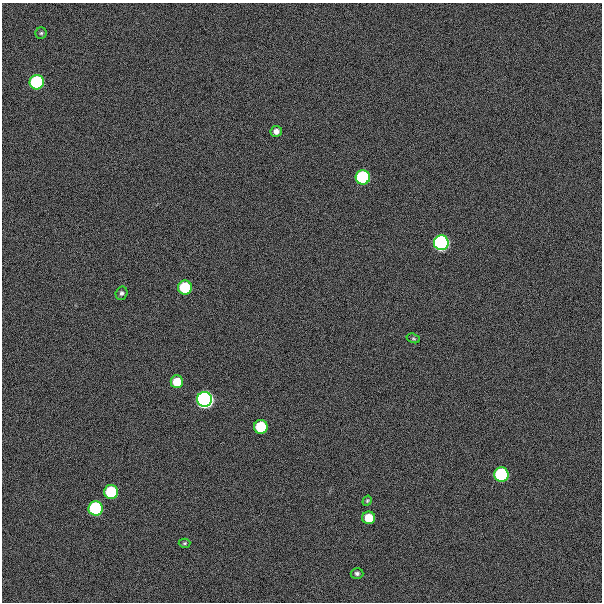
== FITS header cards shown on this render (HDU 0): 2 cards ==
NAXIS1  =                  600
NAXIS2  =                  600

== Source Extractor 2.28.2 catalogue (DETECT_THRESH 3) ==
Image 600 x 600 px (HDU 0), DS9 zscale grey, 1 PNG px = 1 image px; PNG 604 x 604 px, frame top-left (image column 1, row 600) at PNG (2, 3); each listed source drawn as its Kron ellipse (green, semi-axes under 4 px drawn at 4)
Background 300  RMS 19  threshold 57.8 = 3 sigma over >= 5 px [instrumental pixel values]
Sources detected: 18; all 18 listed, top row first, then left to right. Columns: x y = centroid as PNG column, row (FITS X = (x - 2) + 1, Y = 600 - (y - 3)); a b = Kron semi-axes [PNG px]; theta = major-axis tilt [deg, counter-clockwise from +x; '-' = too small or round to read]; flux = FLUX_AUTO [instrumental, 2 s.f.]
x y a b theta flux
41 33 6 5 - 2.5e+03
37 82 7 7 - 2.2e+05
276 131 6 5 - 6.5e+03
363 177 7 7 - 2.2e+05
441 243 7 7 - 6.5e+05
185 287 7 7 - 9.3e+04
121 293 7 6 - 3.3e+03
413 338 7 4 -18 2.0e+03
177 382 6 6 - 3.0e+04
205 399 7 7 - 1.1e+06
261 427 7 7 - 7.8e+04
501 475 7 7 - 2.1e+05
111 492 7 7 - 1.0e+05
367 501 5 4 - 1.8e+03
96 508 7 7 - 2.3e+05
369 518 6 6 - 3.2e+04
185 543 6 4 2 1.8e+03
357 573 6 5 - 3.2e+03